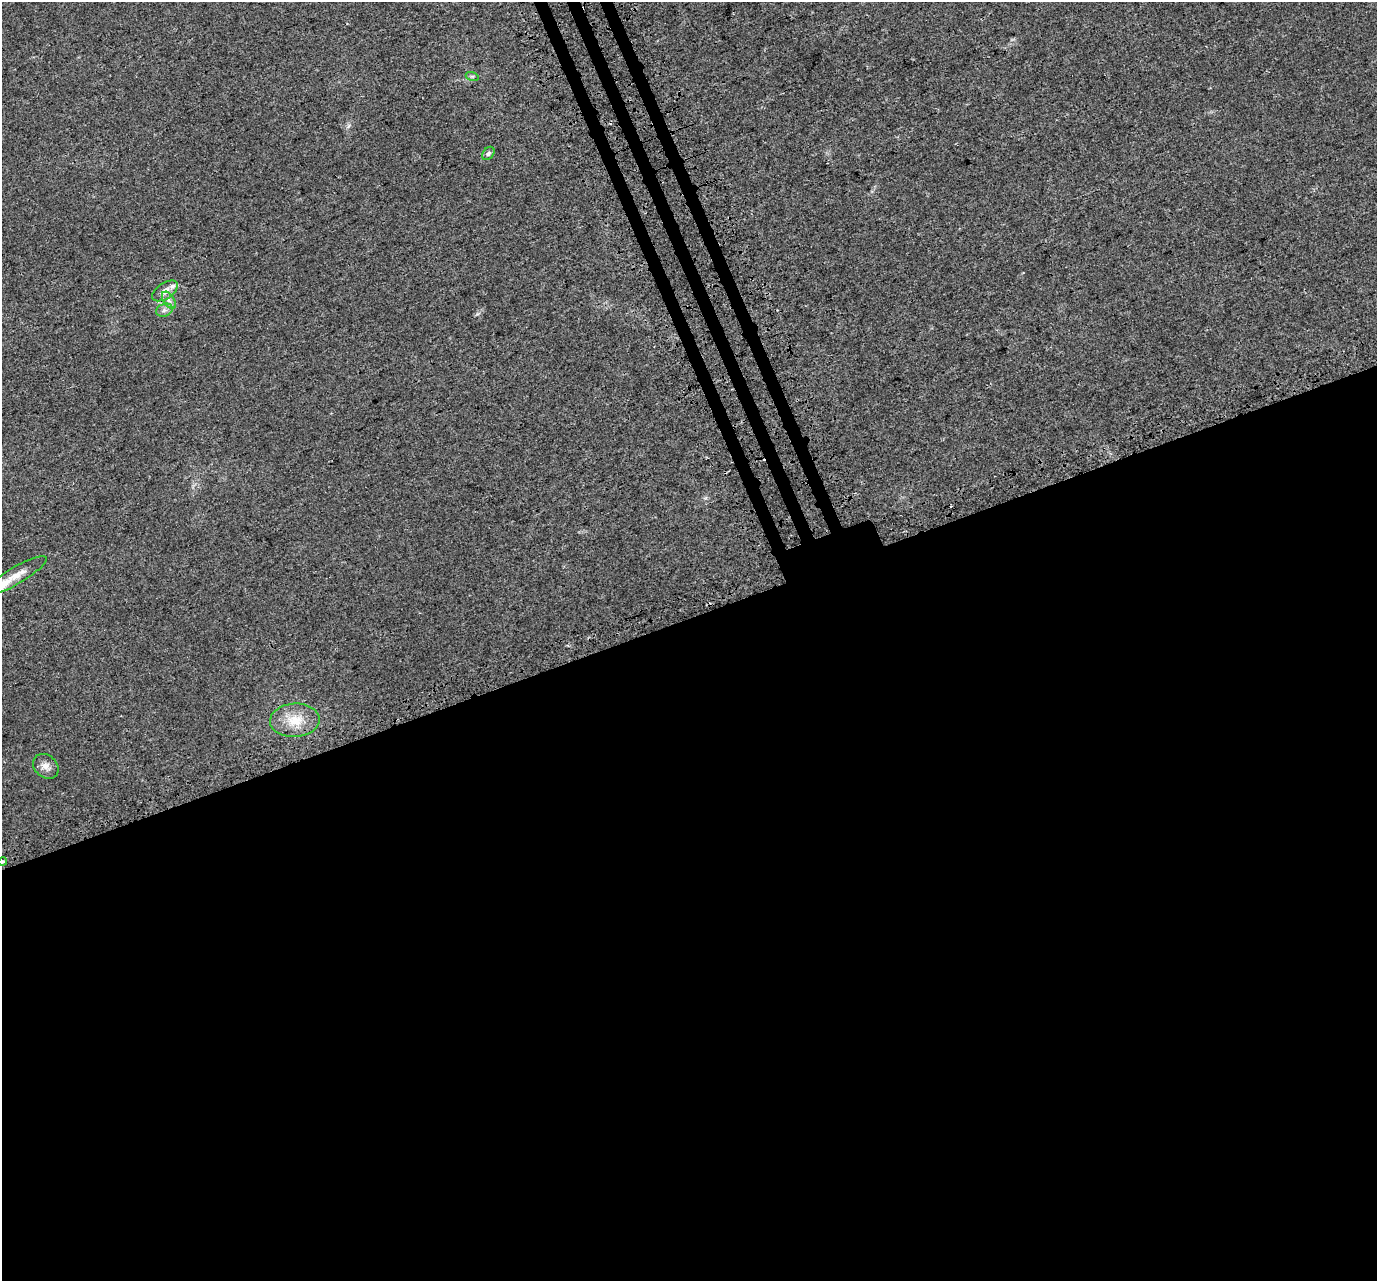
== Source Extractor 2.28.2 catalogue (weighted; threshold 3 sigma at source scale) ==
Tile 15 of 4 x 4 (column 3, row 4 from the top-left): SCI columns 2826-4200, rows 163-1441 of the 5654 x 5495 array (HDU 1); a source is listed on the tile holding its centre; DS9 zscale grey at full resolution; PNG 1379 x 1283 px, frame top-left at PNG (2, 2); each listed source drawn as its Kron ellipse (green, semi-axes under 4 px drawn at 4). Shown black and unused: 53% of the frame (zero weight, under 3 of 4 exposures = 6% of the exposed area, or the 3 px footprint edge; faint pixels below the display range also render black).
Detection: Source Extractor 2.28.2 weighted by HDU 2 'WHT'; one run over the whole footprint, this tile lists its part. Background 0.00395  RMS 0.0025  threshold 0.0112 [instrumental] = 3 sigma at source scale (4.5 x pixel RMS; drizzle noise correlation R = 1.50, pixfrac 1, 0.0396/0.0396 arcsec/px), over >= 5 px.
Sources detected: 12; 2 cosmic-ray / hot-pixel residue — neither listed nor drawn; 1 inside a brighter listed object's ellipse — not listed separately; the other 9 listed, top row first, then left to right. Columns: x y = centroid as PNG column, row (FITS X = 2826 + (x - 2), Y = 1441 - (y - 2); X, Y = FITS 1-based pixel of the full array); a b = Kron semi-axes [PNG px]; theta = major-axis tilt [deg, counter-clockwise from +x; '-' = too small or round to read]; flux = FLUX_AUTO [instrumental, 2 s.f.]
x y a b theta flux
472 76 6 4 -18 0.36
488 153 7 5 52 0.55
165 291 14 7 34 1.9
169 300 10 5 -56 0.9
164 310 8 6 20 0.86
16 576 35 8 30 3.2
295 720 25 16 4 5.6
46 766 14 11 -42 1.7
3 862 4 4 - 0.35
Isophote crosses this tile's border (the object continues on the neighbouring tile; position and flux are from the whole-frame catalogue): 1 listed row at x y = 3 862